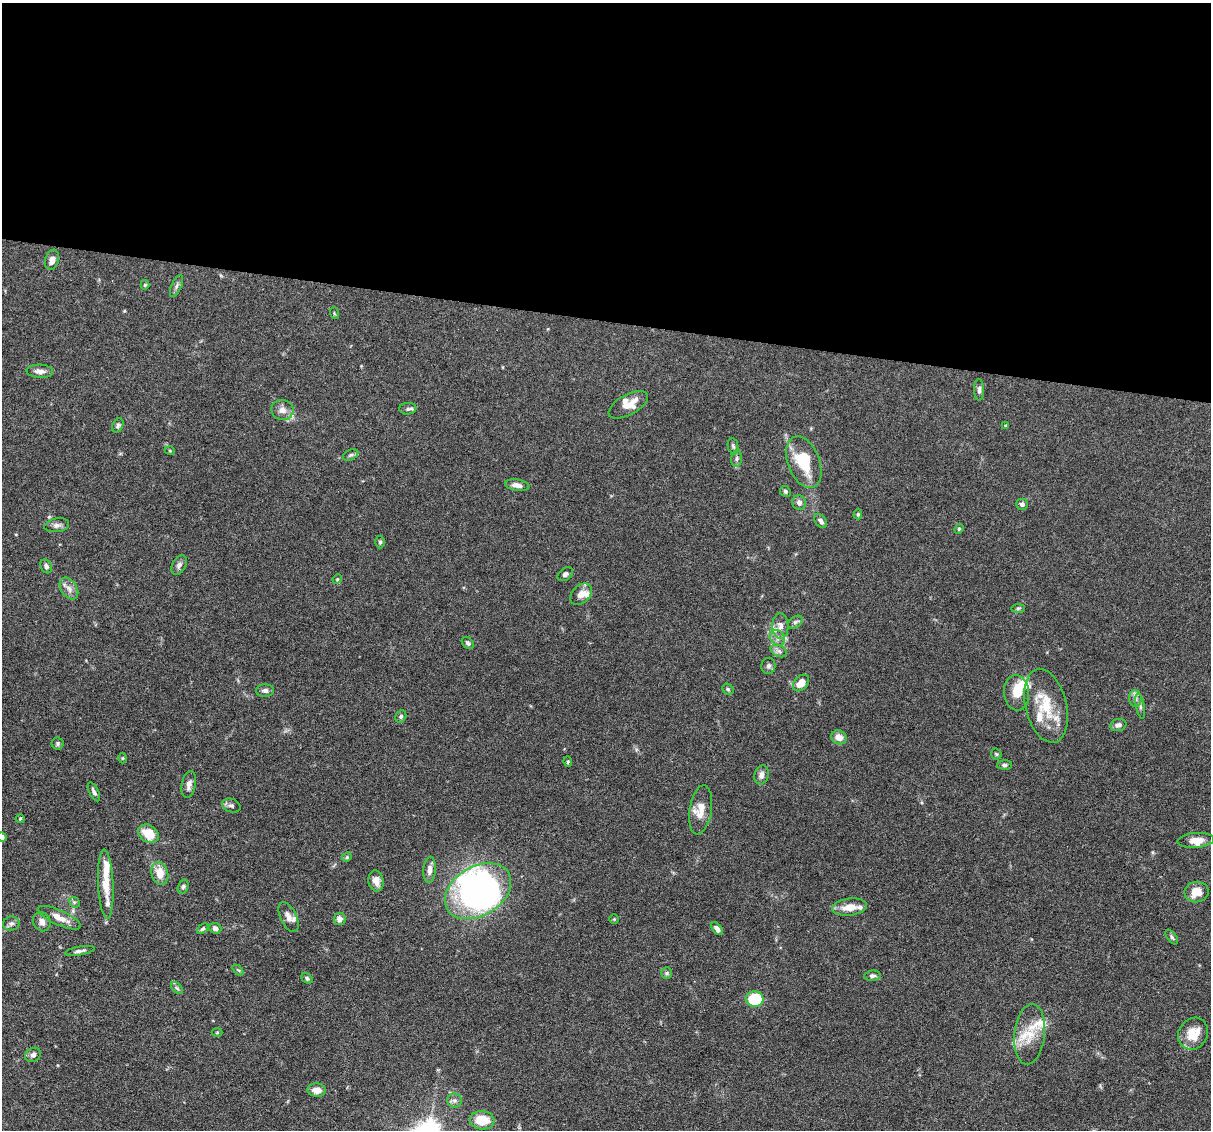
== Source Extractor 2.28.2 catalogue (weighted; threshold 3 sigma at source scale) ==
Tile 3 of 4 x 4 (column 3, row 1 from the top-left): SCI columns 2421-3629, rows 3617-4744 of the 4839 x 4859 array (HDU 1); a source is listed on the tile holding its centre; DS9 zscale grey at full resolution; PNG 1213 x 1132 px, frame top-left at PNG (2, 3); each listed source drawn as its Kron ellipse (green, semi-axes under 4 px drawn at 4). Shown black and unused: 28% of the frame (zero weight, under 3 of 6 exposures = <1% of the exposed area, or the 3 px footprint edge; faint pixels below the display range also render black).
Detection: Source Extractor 2.28.2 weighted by HDU 2 'WHT'; one run over the whole footprint, this tile lists its part. Background 0.0627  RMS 0.003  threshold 0.0122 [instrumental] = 3 sigma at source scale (4.09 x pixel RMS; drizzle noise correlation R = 1.36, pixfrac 0.8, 0.05/0.05 arcsec/px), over >= 5 px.
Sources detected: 114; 3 inside a brighter object's white glare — neither listed nor drawn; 15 inside a brighter listed object's ellipse — not listed separately; the other 96 listed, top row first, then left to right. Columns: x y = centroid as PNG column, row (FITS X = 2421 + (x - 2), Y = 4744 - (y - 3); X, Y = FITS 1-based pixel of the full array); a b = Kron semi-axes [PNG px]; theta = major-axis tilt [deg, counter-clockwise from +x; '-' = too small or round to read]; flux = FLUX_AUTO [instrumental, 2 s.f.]
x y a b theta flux
52 260 10 7 72 1.8
145 285 5 4 - 0.43
176 286 12 5 65 0.78
334 313 6 3 -72 0.27
40 371 13 6 -3 1.5
979 390 11 5 90 0.8
628 405 22 10 29 3.8
408 409 9 6 4 0.66
282 410 11 10 - 1.8
118 425 7 5 62 0.57
1006 426 4 3 - 0.69
733 446 8 5 -78 0.64
170 451 5 3 - 0.27
351 455 8 5 26 0.55
737 459 8 5 82 0.81
804 462 27 16 -69 11
517 485 12 5 -9 1.6
785 491 6 5 - 0.49
799 503 7 6 - 1.1
1022 504 5 5 - 0.82
858 514 5 4 - 0.38
821 521 8 5 -50 0.94
57 525 12 6 9 1.1
959 529 5 4 - 0.4
380 542 6 4 89 0.48
179 565 10 6 60 1
46 566 7 5 -60 0.73
565 574 8 6 34 0.75
337 579 5 4 - 0.34
69 589 12 8 -56 1.5
581 594 12 8 43 1.9
1018 608 7 4 1 0.43
795 622 8 5 36 0.66
780 626 13 8 -86 1.7
777 638 8 7 - 1.2
468 643 7 5 -42 0.65
779 651 9 5 -25 0.81
768 666 8 7 - 0.74
801 683 9 6 47 3.8
728 689 6 5 - 0.48
265 690 9 6 1 0.94
1017 693 18 12 -84 4.3
1135 699 8 6 -88 1
1046 706 38 20 -76 9.9
1140 706 13 4 -78 0.8
401 716 6 5 - 0.54
1118 725 8 6 13 1.1
839 737 8 7 - 2.4
58 743 6 6 - 0.52
996 754 6 4 -45 0.36
122 758 5 3 - 0.26
568 762 5 4 - 0.43
1005 765 7 4 0 0.67
762 775 10 7 70 1.3
189 785 13 7 79 1.4
94 792 10 4 -63 0.85
231 806 9 6 -17 0.8
701 810 25 11 81 3.9
20 819 4 4 - 0.29
149 834 11 8 -35 5.6
2 837 4 4 - 1.4
1196 840 18 7 4 2.8
347 857 5 4 - 0.33
430 870 13 6 86 1.6
160 873 11 8 -74 3.9
376 881 11 7 -81 1.9
106 884 34 7 -87 5.6
183 887 7 5 72 0.56
478 891 36 24 31 59
1196 892 12 10 8 3.9
74 902 6 4 -42 0.43
849 907 18 8 8 3.2
289 917 16 8 -64 2.1
59 918 23 7 -25 3.1
340 919 6 6 - 1.4
614 919 4 4 - 0.22
42 922 10 8 -64 1.4
11 924 8 7 - 0.88
215 928 6 5 - 1
203 929 6 4 44 0.47
717 929 7 4 -50 1.3
1172 937 8 4 -53 0.54
80 951 15 4 10 0.87
238 970 6 4 -43 0.35
667 973 6 5 - 0.47
872 976 8 5 6 0.73
307 978 6 4 -38 0.49
177 988 7 4 -45 0.53
755 999 9 7 -3 12
217 1032 5 3 - 0.25
1030 1034 30 15 84 6.8
1193 1034 16 14 58 5.3
33 1055 8 6 32 0.91
317 1090 9 6 -4 2.3
454 1100 7 7 - 0.9
482 1120 12 9 -6 6.2
Isophote crosses this tile's border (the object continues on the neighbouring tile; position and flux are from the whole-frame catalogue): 1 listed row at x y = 2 837